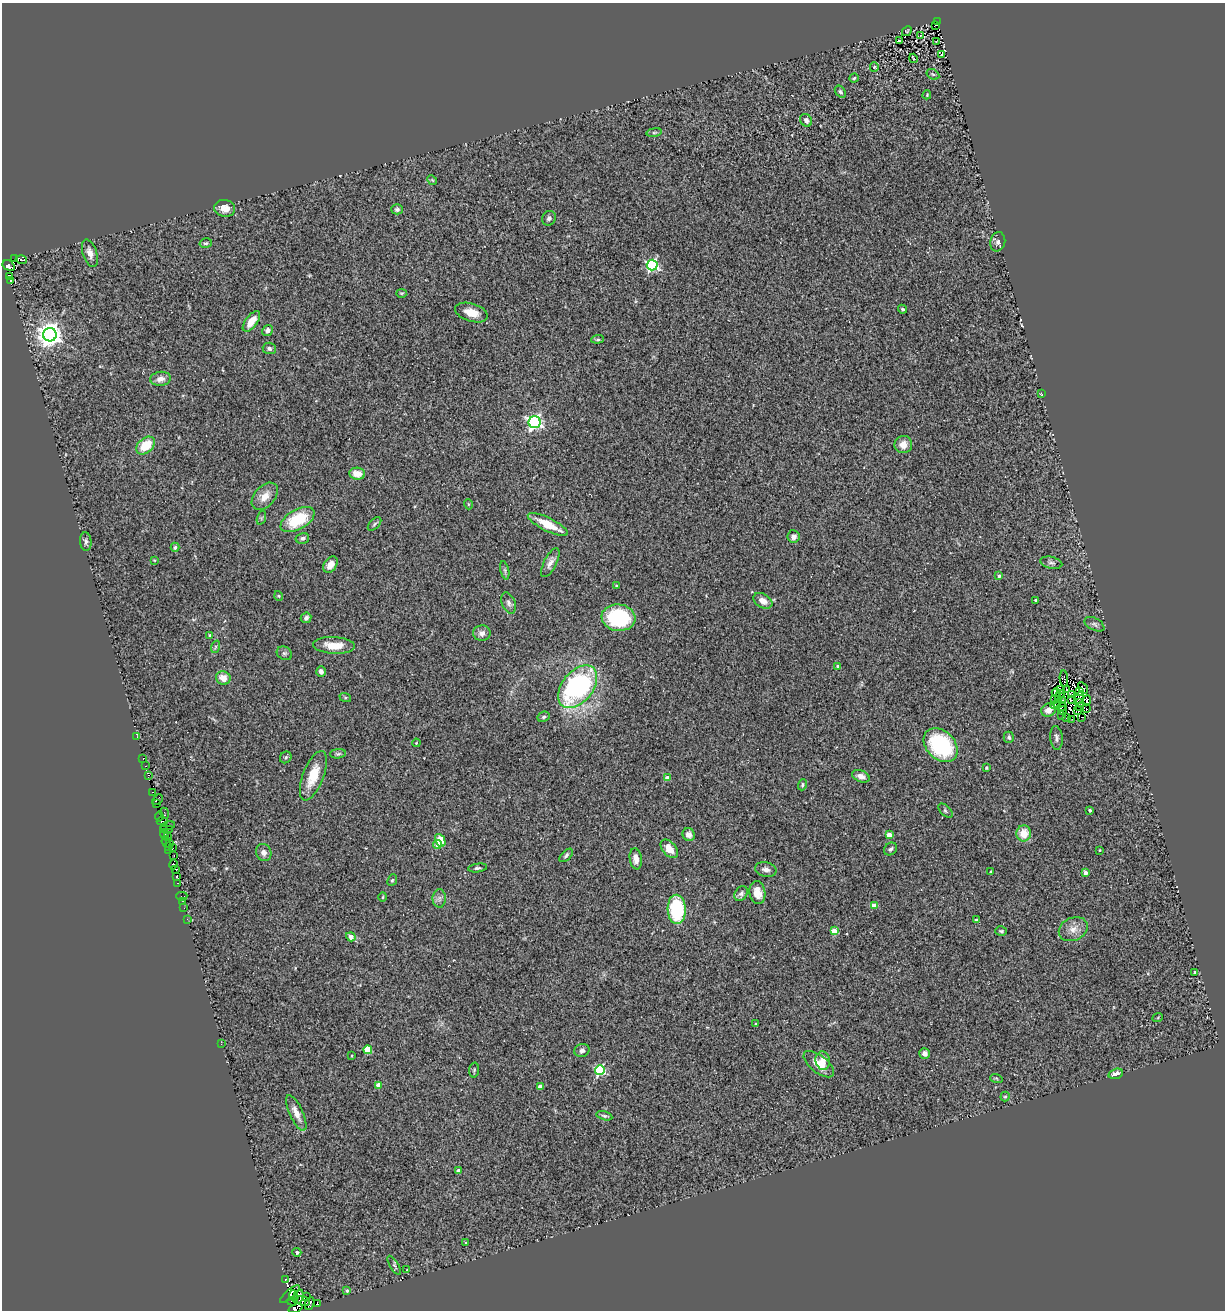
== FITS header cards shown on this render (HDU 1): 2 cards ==
NAXIS1  =                 1223
NAXIS2  =                 1308

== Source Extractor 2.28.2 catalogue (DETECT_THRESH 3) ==
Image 1223 x 1308 px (HDU 1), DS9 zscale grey, 1 PNG px = 1 image px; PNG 1227 x 1312 px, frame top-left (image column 1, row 1308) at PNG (2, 3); each listed source drawn as its Kron ellipse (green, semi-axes under 4 px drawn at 4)
Background 0.339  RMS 0.057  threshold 0.172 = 3 sigma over >= 5 px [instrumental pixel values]
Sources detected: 219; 12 with non-positive FLUX_AUTO (blend fragments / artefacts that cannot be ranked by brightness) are neither listed nor drawn; the other 207 listed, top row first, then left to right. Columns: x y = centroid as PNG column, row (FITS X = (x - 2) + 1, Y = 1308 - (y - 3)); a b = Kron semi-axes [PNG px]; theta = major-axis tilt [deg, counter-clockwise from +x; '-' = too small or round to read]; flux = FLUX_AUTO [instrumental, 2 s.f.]
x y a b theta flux
937 22 3 2 - 7.6
935 25 2 2 - 3.6
907 31 5 3 - 3.1
920 36 3 2 - 2.3
899 41 4 2 - 2.9
936 41 3 2 - 2
942 54 3 2 - 3.3
913 58 5 2 - 4.6
874 67 5 4 - 4.2
933 74 7 4 -30 6.3
854 78 4 4 - 5.5
840 92 7 5 -51 7.8
927 95 5 3 - 3.8
806 120 7 5 -57 14
654 132 8 4 8 6
432 180 5 4 - 4.2
225 208 10 8 -9 39
397 209 5 5 - 8.9
549 218 7 6 - 10
998 242 10 7 76 13
206 243 6 4 13 7.4
90 253 14 7 -72 25
15 259 2 2 - 34
21 260 5 4 - 89
652 265 5 5 - 590
9 266 6 4 -32 450
9 276 4 2 - 13
11 280 3 3 - 38
402 293 5 3 - 3.8
903 309 5 3 - 5
471 313 17 9 -17 50
251 321 12 6 53 49
268 330 6 5 - 14
50 335 7 6 - 4200
598 339 6 4 5 6.1
269 348 6 5 - 11
161 379 10 7 6 26
1041 394 3 2 - 2.6
535 422 6 6 - 960
903 445 9 8 - 35
146 446 10 7 41 94
357 474 8 6 -6 41
265 496 16 10 48 44
468 504 5 3 - 3.2
261 518 7 4 71 5.8
297 520 18 10 29 170
375 524 8 5 45 7.9
548 524 22 6 -26 92
794 536 6 6 - 19
302 538 7 5 13 11
86 541 9 6 -85 12
175 547 4 3 - 6.8
154 560 3 3 - 2.9
550 563 16 6 63 22
1051 563 11 6 -13 11
330 565 9 6 55 29
505 570 9 4 -77 6.9
999 576 4 4 - 5.6
616 586 3 3 - 3.1
279 596 5 3 - 3.5
1036 600 3 3 - 11
763 601 10 7 -32 29
509 603 11 6 -68 14
306 618 5 5 - 13
618 618 17 13 -6 280
1094 624 11 6 -28 11
482 633 8 8 - 18
210 635 4 4 - 5.9
334 645 21 8 -3 63
215 647 6 4 71 5.5
284 653 8 6 -29 9.5
838 666 4 3 - 6.8
321 672 5 5 - 15
223 678 7 6 - 35
1064 679 8 3 -86 14
578 687 24 15 50 680
1083 688 6 4 -59 9.2
1060 689 3 2 - 4
1066 689 3 2 - 3
1079 691 4 3 - 13
1056 693 4 2 - 2.8
1060 695 5 2 - 5.7
1071 695 3 2 - 4.1
345 697 6 4 -19 5.3
1079 698 7 3 61 6.4
1055 699 3 3 - 2.1
1058 700 2 2 - 5.5
1071 700 3 2 - 5.1
1087 700 5 2 - 3.1
1063 701 3 2 - 3.9
1079 702 3 3 - 3.3
1055 705 5 3 - 11
1062 707 5 2 - 1.6
1079 707 2 2 - 3.5
1086 709 3 2 - 2.3
1048 710 7 6 - 31
1063 710 4 2 - 6.3
1078 711 2 2 - 5
1062 715 2 2 - 3.3
543 717 6 5 - 7.1
1081 717 3 2 - 3.9
1067 718 3 2 - 3.2
1071 719 4 2 - 0.66
137 737 3 2 - 4
1009 737 6 5 - 8.3
1056 738 12 6 -84 14
416 743 4 3 - 2.9
941 745 19 14 -45 380
338 754 8 4 5 6.8
286 757 6 5 - 7.4
143 758 3 2 - 12
145 765 4 2 - 13
986 768 3 3 - 5.8
149 775 4 3 - 460
313 776 26 10 69 95
861 776 9 5 -22 23
667 778 4 4 - 45
802 785 5 3 - 5.6
152 792 3 2 - 20
157 800 6 3 43 110
156 804 3 2 - 210
1090 810 3 3 - 9.1
945 811 9 5 -44 8.5
164 813 5 2 - 3.4
159 816 5 3 - 120
162 821 5 3 - 100
168 826 7 3 15 16
170 829 3 2 - 160
163 830 3 2 - 39
1024 833 8 7 - 60
165 834 5 3 - 69
689 835 6 6 - 18
889 835 4 4 - 55
168 836 4 2 - 110
440 840 7 5 -63 52
166 842 6 2 -65 2.3
170 843 4 2 - 98
437 845 4 4 - 53
169 847 3 2 - 110
173 848 3 2 - 22
669 849 11 6 -50 39
891 849 7 6 - 10
169 850 4 2 - 22
1099 850 4 2 - 2.8
264 853 9 7 -70 19
566 855 8 4 45 8.6
174 856 3 2 - 8.2
636 859 10 6 -82 29
173 864 5 3 - 160
477 868 10 4 8 7.6
766 869 11 7 -11 19
176 870 4 3 - 580
990 872 3 2 - 4.4
1085 873 4 3 - 22
177 876 4 3 - 180
392 880 6 4 65 5.6
178 883 4 2 - 23
757 893 11 8 -80 43
741 894 8 6 57 11
182 896 5 2 - 23
383 897 5 3 - 3.7
439 898 9 6 89 15
183 902 3 2 - 7.4
874 906 4 4 - 46
184 908 2 2 - 12
677 909 14 9 -87 260
187 919 2 2 - 9.5
976 920 4 3 - 3.7
1073 929 15 11 25 36
834 931 4 4 - 62
1001 931 6 4 -16 5.9
351 937 5 4 - 43
1195 973 3 3 - 6.4
1158 1017 5 3 - 3.4
755 1024 3 3 - 3.9
221 1044 3 2 - 3.1
368 1050 4 4 - 140
582 1051 8 6 19 13
924 1053 5 5 - 14
352 1056 3 2 - 3
823 1061 9 7 -80 29
819 1064 18 8 -39 53
474 1070 7 5 88 6.9
600 1070 5 5 - 380
1116 1074 7 5 18 21
996 1078 6 4 -19 4.6
378 1085 4 4 - 48
540 1087 4 4 - 41
1005 1097 5 4 - 5.1
296 1113 19 6 -65 36
604 1116 8 4 -14 6.7
458 1171 4 3 - 28
466 1243 3 3 - 3.6
297 1252 4 4 - 11
394 1265 11 4 -58 8.1
407 1270 3 3 - 3.1
285 1279 3 3 - 34
347 1290 4 4 - 8.4
290 1294 12 4 41 360
293 1295 5 2 - 530
298 1297 7 5 73 610
306 1297 3 2 - 72
292 1301 5 3 - 85
303 1301 7 5 -13 220
310 1303 7 4 70 210
318 1304 3 2 - 16
296 1308 7 4 19 1300
At the frame edge (FLAGS 8, measured only in part): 1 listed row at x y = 296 1308
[12 non-positive-flux detections neither listed nor drawn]